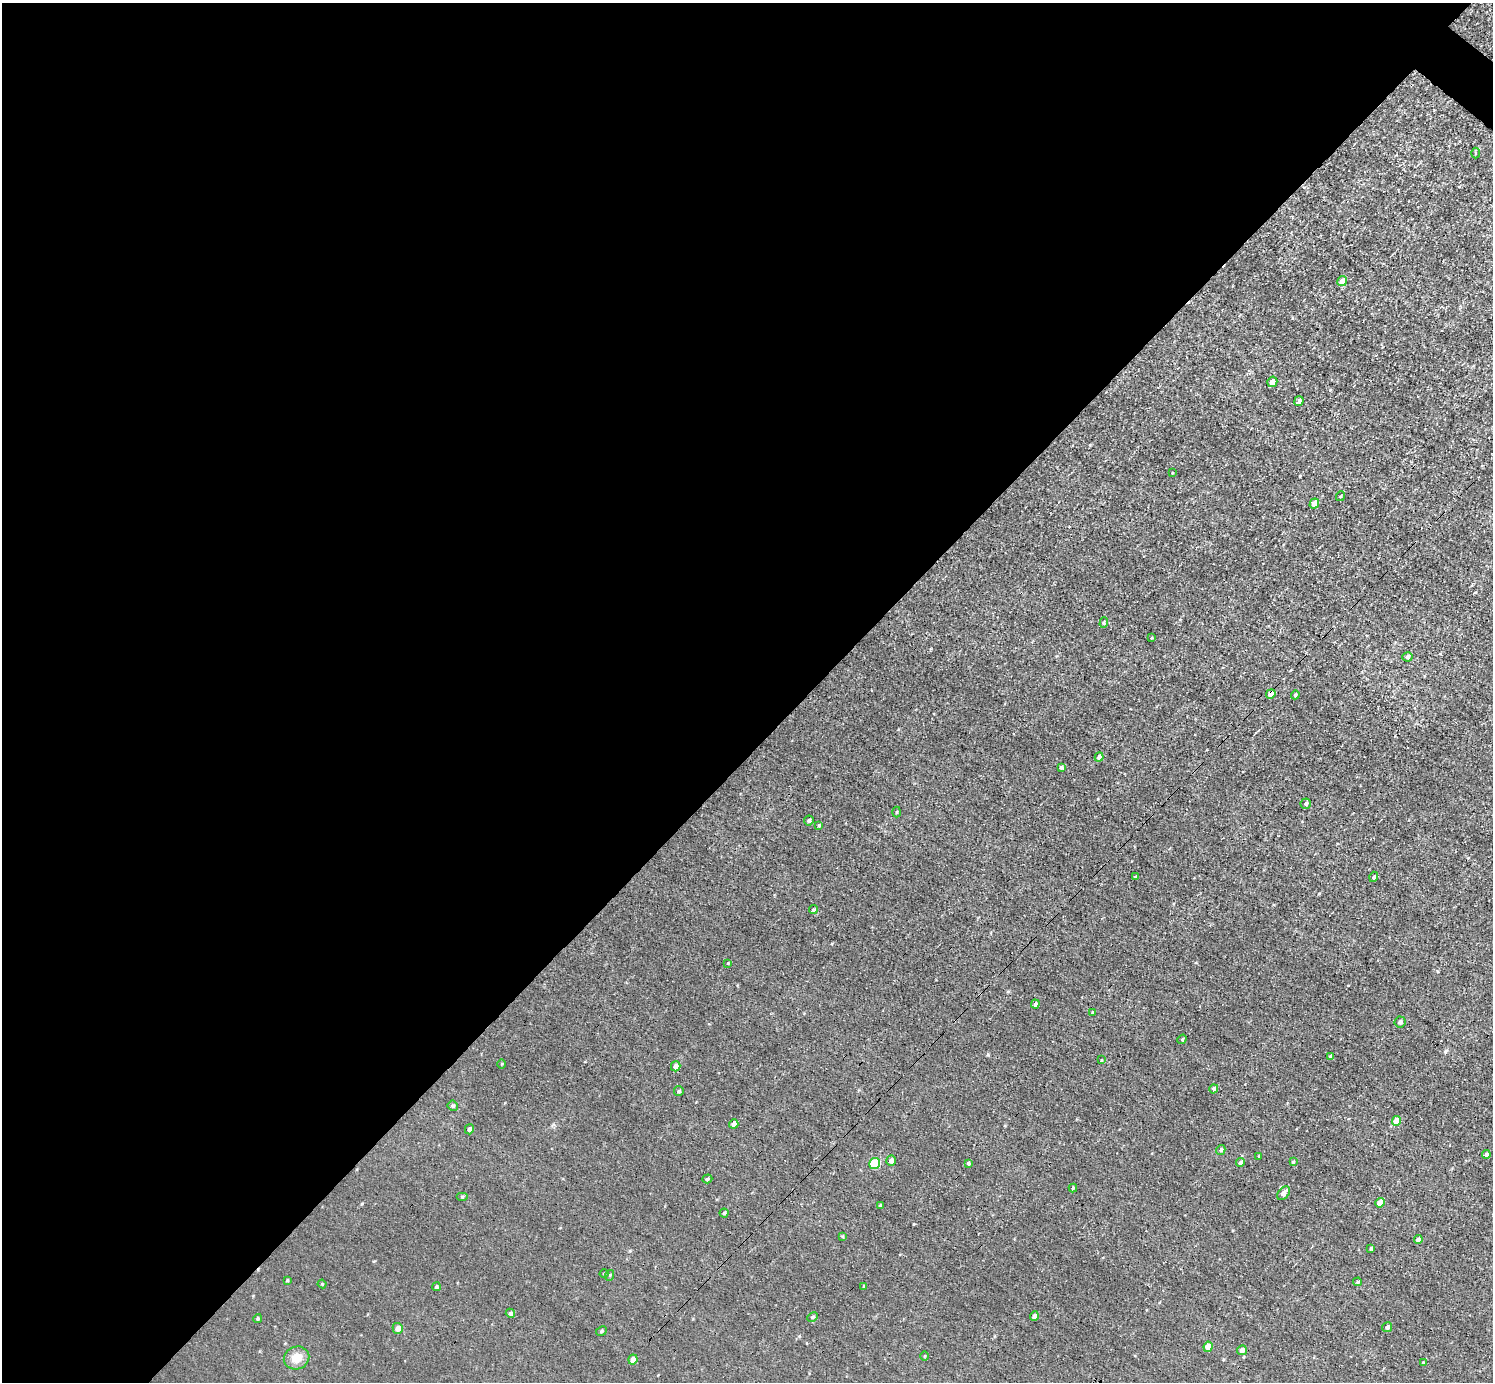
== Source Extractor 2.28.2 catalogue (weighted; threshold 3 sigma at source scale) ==
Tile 5 of 4 x 4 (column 1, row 2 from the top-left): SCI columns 2-1492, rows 2914-4293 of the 5968 x 5970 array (HDU 1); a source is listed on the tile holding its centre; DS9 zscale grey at full resolution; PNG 1495 x 1384 px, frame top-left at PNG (2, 3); each listed source drawn as its Kron ellipse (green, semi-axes under 4 px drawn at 4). Shown black and unused: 54% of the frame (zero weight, under 3 of 4 exposures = <1% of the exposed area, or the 3 px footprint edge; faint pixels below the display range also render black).
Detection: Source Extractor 2.28.2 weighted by HDU 2 'WHT'; one run over the whole footprint, this tile lists its part. Background 0.00451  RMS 0.0066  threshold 0.0299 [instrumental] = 3 sigma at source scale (4.5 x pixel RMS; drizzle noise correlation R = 1.50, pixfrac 1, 0.05/0.05 arcsec/px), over >= 5 px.
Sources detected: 74; all 74 listed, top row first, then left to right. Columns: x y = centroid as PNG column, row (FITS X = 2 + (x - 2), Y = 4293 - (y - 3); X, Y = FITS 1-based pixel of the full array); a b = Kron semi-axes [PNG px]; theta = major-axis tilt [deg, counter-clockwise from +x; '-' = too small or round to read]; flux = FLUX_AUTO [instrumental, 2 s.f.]
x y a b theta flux
1475 153 5 3 - 0.69
1342 281 5 5 - 6
1272 382 5 5 - 4.7
1299 401 5 4 - 2.1
1172 473 3 2 - 0.4
1341 496 5 3 - 0.6
1314 504 5 4 - 8.3
1104 623 5 4 - 0.9
1152 638 3 3 - 0.53
1407 657 5 4 - 1.3
1271 694 5 4 - 7.3
1295 695 4 4 - 1.2
1099 757 5 4 - 3.3
1061 767 4 3 - 1.2
1306 804 5 5 - 1.9
896 812 5 3 - 0.59
809 821 5 5 - 1.4
819 825 4 4 - 0.8
1135 877 3 3 - 0.87
1374 877 5 4 - 1.6
813 910 4 4 - 1.2
728 963 4 3 - 0.5
1035 1004 4 4 - 1.6
1093 1012 4 3 - 1.1
1400 1022 5 5 - 2.2
1182 1039 5 4 - 0.75
1330 1056 4 4 - 1.2
1101 1060 4 2 - 0.5
501 1064 4 3 - 0.55
676 1066 5 4 - 3.2
1214 1089 5 4 - 1.7
679 1091 5 4 - 0.85
453 1106 5 5 - 1.3
1396 1121 5 4 - 9.6
734 1124 5 4 - 2.9
469 1129 5 4 - 1.9
1221 1150 5 4 - 1.3
1486 1154 4 4 - 2
1259 1156 3 3 - 0.59
891 1161 5 4 - 2.6
1293 1162 4 4 - 0.79
875 1163 6 5 - 31
968 1163 3 3 - 1.1
1240 1163 4 4 - 2.1
707 1179 5 3 - 0.89
1073 1188 4 3 - 0.82
1283 1193 8 5 51 3.7
462 1196 6 4 0 0.68
1380 1203 5 4 - 6.4
880 1205 4 3 - 0.84
724 1213 4 4 - 1
842 1236 4 4 - 0.61
1418 1240 4 4 - 3.5
1371 1248 4 3 - 1.1
604 1274 4 4 - 0.57
610 1275 5 3 - 0.6
287 1280 3 3 - 0.62
1357 1282 4 4 - 0.79
322 1284 4 4 - 0.65
864 1286 4 3 - 0.69
436 1287 4 4 - 1.1
510 1313 5 4 - 1.3
1034 1316 4 4 - 2.3
813 1317 5 4 - 0.97
258 1319 4 4 - 0.96
1387 1327 5 4 - 2
398 1328 5 5 - 3.9
601 1331 6 4 25 0.98
1208 1347 5 4 - 7.2
1242 1350 5 4 - 3.2
925 1356 5 3 - 0.52
297 1358 13 11 21 9
633 1360 5 4 - 4.2
1423 1362 4 2 - 0.48
Overlapping masked pixels (flux is a lower limit): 1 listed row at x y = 1271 694